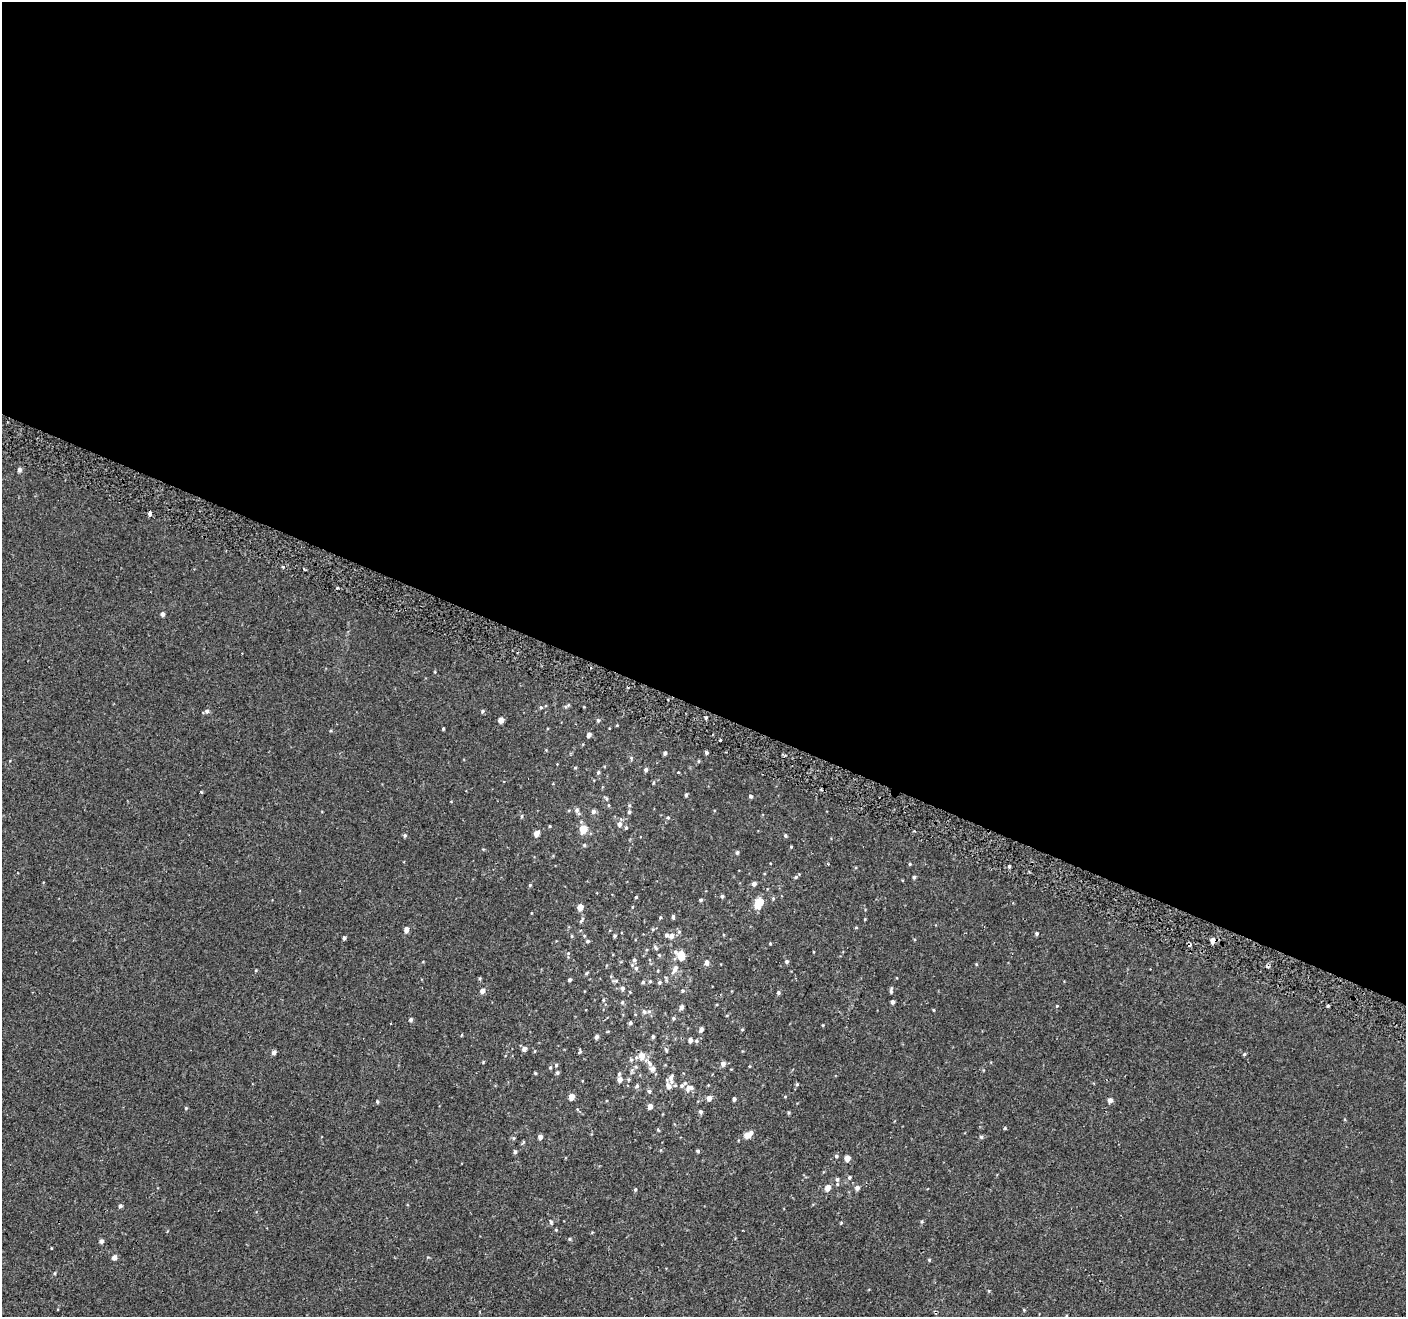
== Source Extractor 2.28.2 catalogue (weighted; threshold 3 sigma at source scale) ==
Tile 3 of 4 x 4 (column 3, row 1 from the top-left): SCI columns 2854-4257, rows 4272-5586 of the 5716 x 5844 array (HDU 1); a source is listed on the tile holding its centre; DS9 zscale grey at full resolution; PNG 1408 x 1319 px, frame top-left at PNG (2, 2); no overlay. Shown black and unused: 54% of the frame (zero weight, under 2 of 3 exposures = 3% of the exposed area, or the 3 px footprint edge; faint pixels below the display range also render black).
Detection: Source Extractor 2.28.2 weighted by HDU 2 'WHT'; one run over the whole footprint, this tile lists its part. Background -5.26e-05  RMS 0.0031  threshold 0.0138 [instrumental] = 3 sigma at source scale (4.5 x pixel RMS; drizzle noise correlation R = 1.50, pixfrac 1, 0.0396/0.0396 arcsec/px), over >= 5 px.
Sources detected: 176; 4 cosmic-ray / hot-pixel residue — not listed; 5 inside a brighter listed object's ellipse — not listed separately; the other 167 listed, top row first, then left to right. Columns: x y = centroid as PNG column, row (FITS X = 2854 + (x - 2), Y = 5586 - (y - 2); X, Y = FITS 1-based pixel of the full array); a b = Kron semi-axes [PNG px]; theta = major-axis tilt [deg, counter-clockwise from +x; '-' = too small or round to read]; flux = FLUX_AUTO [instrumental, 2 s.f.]
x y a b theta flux
19 470 5 4 - 0.86
150 514 4 3 - 2.4
337 588 3 3 - 1.5
162 614 4 4 - 1
541 707 5 4 - 0.41
207 711 6 5 - 0.81
482 711 5 4 - 0.53
706 718 3 3 - 0.42
501 720 4 4 - 2.3
598 720 5 4 - 0.5
443 729 3 3 - 0.37
589 735 4 4 - 1.1
720 740 3 3 - 1.6
665 753 4 4 - 0.63
706 753 4 4 - 0.5
631 758 5 5 - 0.39
698 761 5 3 - 0.28
646 770 5 4 - 0.75
598 772 5 4 - 0.42
678 772 4 2 - 0.2
201 792 3 3 - 0.36
686 795 4 4 - 0.57
751 796 5 4 - 0.55
608 805 4 4 - 0.32
629 805 5 3 - 0.34
577 810 6 5 - 0.79
593 811 5 5 - 0.84
629 812 5 4 - 0.5
522 816 5 3 - 0.34
668 817 4 4 - 0.35
620 824 6 5 - 1.1
550 826 3 3 - 0.28
626 828 5 4 - 0.41
583 829 5 5 - 7.7
536 833 6 5 - 1.6
405 835 5 4 - 0.43
785 835 5 4 - 0.43
584 845 4 4 - 0.43
791 847 3 3 - 0.28
737 852 5 4 - 0.49
910 864 4 3 - 0.36
1009 866 4 3 - 0.41
796 877 6 4 17 0.51
914 877 4 3 - 0.52
754 884 5 4 - 1
530 885 4 4 - 0.3
722 896 4 4 - 0.61
636 897 3 3 - 0.29
701 900 4 4 - 0.4
759 903 9 6 61 6.8
1013 903 3 3 - 0.23
580 907 5 4 - 3.5
632 907 4 3 - 0.22
660 917 4 3 - 0.31
673 917 5 3 - 0.48
581 920 9 3 57 0.48
856 928 5 3 - 0.24
406 929 4 4 - 2
653 929 5 4 - 0.37
1037 934 4 4 - 0.46
571 936 5 3 - 0.27
614 936 4 3 - 0.44
671 936 6 5 - 1.3
344 938 4 3 - 0.63
587 941 5 4 - 0.46
1213 941 5 5 - 2.2
770 944 5 3 - 0.24
656 948 7 4 -52 0.53
659 955 5 4 - 0.34
681 956 7 5 -49 7.6
634 960 5 5 - 0.63
787 961 5 4 - 0.53
707 962 5 4 - 1.4
976 964 5 3 - 0.23
636 968 6 5 - 0.63
675 969 11 6 63 1.6
256 970 4 3 - 0.24
586 973 4 3 - 0.39
480 978 5 3 - 0.31
570 980 4 3 - 0.57
616 981 8 4 6 0.49
650 981 4 3 - 0.35
643 982 5 4 - 0.43
659 982 5 5 - 0.49
622 988 5 4 - 0.81
482 991 5 5 - 1.4
682 991 5 4 - 0.37
778 992 4 4 - 0.49
891 992 6 5 - 0.55
603 1000 4 4 - 0.32
622 1002 5 5 - 0.35
893 1002 4 3 - 0.82
1057 1006 4 4 - 0.25
1328 1006 3 3 - 0.35
681 1007 4 4 - 0.99
934 1010 4 3 - 0.22
644 1012 6 6 - 0.92
673 1018 5 4 - 0.41
411 1020 5 4 - 0.56
630 1023 5 4 - 0.49
823 1025 4 3 - 0.22
701 1029 5 4 - 0.98
742 1030 4 3 - 0.22
608 1031 4 3 - 0.21
461 1035 3 3 - 0.67
653 1036 4 4 - 0.53
596 1037 4 3 - 0.89
690 1040 4 4 - 1.2
696 1041 6 5 - 0.48
524 1049 6 5 - 0.91
666 1050 7 3 -56 0.35
580 1051 8 2 83 0.33
274 1052 5 4 - 0.98
1244 1054 5 4 - 0.34
641 1056 8 6 -84 2.9
631 1060 6 5 - 0.46
649 1063 12 6 -53 1.3
723 1064 5 5 - 1.3
556 1065 4 4 - 0.41
550 1067 5 4 - 0.35
535 1073 3 3 - 0.29
557 1073 6 4 75 0.46
619 1074 5 4 - 0.45
620 1079 5 4 - 1.5
628 1080 6 4 -88 0.46
671 1081 7 6 - 1.1
797 1084 5 4 - 0.35
637 1086 6 5 - 0.56
669 1086 7 5 -56 1.5
690 1088 12 8 13 1.6
649 1091 6 5 - 0.59
785 1096 4 3 - 0.24
571 1097 5 4 - 2.8
709 1098 5 4 - 1.7
734 1099 4 3 - 0.69
1110 1100 5 4 - 1.3
377 1102 4 3 - 0.37
650 1106 4 4 - 2
186 1108 4 4 - 0.3
700 1112 5 5 - 0.65
788 1113 5 3 - 0.32
1005 1128 5 3 - 0.25
658 1130 5 3 - 0.3
751 1133 5 4 - 0.94
747 1135 5 5 - 2.9
540 1137 5 4 - 1.1
981 1137 5 5 - 0.42
698 1151 5 4 - 0.45
515 1152 5 4 - 0.54
836 1156 5 4 - 0.48
847 1158 4 4 - 2.3
849 1178 5 5 - 0.51
837 1179 7 5 -77 0.71
827 1188 5 4 - 2.5
857 1188 5 5 - 1.1
635 1190 4 4 - 0.4
120 1206 5 4 - 0.61
551 1222 6 4 -61 0.37
922 1222 6 3 82 0.35
841 1223 4 4 - 0.26
556 1230 4 3 - 0.26
569 1239 5 3 - 0.31
101 1241 4 4 - 0.97
114 1257 6 5 - 1.2
929 1260 4 4 - 0.31
55 1273 5 3 - 0.28
1024 1310 5 3 - 0.22
Overlapping masked pixels (flux is a lower limit): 1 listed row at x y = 1213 941